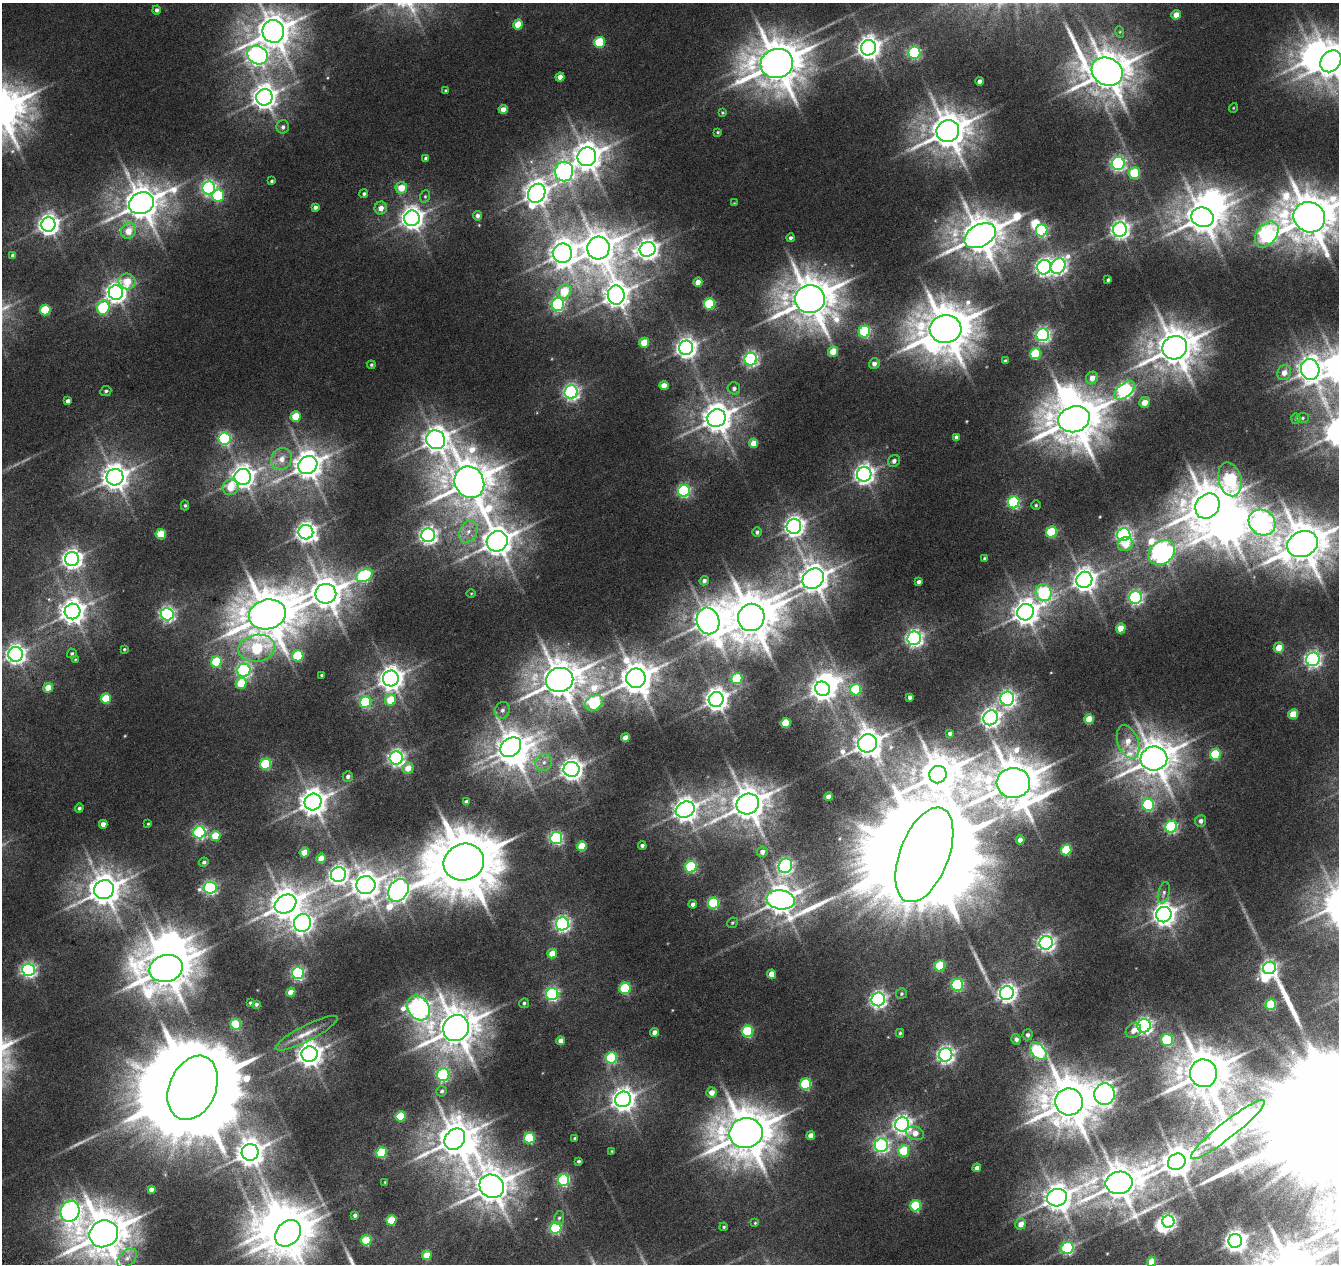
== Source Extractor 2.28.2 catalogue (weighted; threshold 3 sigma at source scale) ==
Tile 7 of 4 x 4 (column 3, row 2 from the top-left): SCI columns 2685-4021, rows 2810-4071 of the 5359 x 5555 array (HDU 1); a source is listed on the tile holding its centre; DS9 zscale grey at full resolution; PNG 1341 x 1266 px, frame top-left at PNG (2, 3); each listed source drawn as its Kron ellipse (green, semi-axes under 4 px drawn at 4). Shown black and unused: <1% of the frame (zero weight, under 3 of 6 exposures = <1% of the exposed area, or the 3 px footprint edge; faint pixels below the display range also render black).
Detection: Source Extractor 2.28.2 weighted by HDU 2 'WHT'; one run over the whole footprint, this tile lists its part. Background 0.0186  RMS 0.0027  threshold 0.0111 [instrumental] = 3 sigma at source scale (4.09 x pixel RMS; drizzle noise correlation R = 1.36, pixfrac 0.8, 0.0396/0.0396 arcsec/px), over >= 5 px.
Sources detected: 331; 2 too faint to see at this stretch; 13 inside a brighter object's white glare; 1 long thin detection or spike segment (spike, bleed or trail) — neither listed nor drawn; the other 315 listed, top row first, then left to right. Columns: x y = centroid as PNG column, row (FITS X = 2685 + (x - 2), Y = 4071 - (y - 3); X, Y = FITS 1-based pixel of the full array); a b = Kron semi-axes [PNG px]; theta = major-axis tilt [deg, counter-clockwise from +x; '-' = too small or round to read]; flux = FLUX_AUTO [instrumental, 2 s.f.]
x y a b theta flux
156 10 4 4 - 0.73
1176 15 5 4 - 2.7
518 25 5 4 - 4.4
273 31 11 11 - 560
1120 32 5 3 - 0.31
599 42 5 5 - 12
868 48 8 7 - 210
914 53 6 6 - 41
258 55 11 9 -27 120
1331 61 12 9 50 420
777 63 16 14 15 1000
1107 72 16 13 -28 790
560 77 4 4 - 2
979 81 4 4 - 0.99
445 90 4 4 - 0.33
264 97 8 8 - 240
1233 108 5 3 - 0.2
503 109 4 4 - 2.4
722 113 4 3 - 0.27
283 127 6 6 - 0.8
948 131 11 10 - 670
718 132 4 3 - 0.29
587 157 9 9 - 380
426 158 4 4 - 0.64
1118 163 6 6 - 66
564 171 10 9 - 96
1135 173 6 5 - 15
272 181 4 3 - 0.4
209 188 6 6 - 74
401 188 6 5 - 4.3
537 193 10 8 58 260
364 194 4 4 - 0.5
218 196 6 6 - 15
425 196 6 5 - 0.4
141 203 13 10 25 590
734 203 4 4 - 0.18
315 207 4 4 - 0.78
381 208 6 6 - 1.9
477 216 5 4 - 0.95
1202 217 11 9 -16 530
1309 217 16 15 - 1100
412 218 8 7 - 200
48 225 7 7 - 160
1120 230 7 7 - 130
128 231 8 7 - 4.1
1042 231 6 5 - 34
1267 235 14 9 51 71
980 236 17 11 29 750
790 238 4 4 - 0.64
598 248 11 11 - 550
647 249 8 7 - 160
562 253 10 9 - 290
13 255 4 4 - 0.91
1058 266 8 7 - 82
1044 267 7 7 - 100
1108 280 4 3 - 0.47
127 281 8 8 - 6.2
698 282 4 4 - 2.5
564 291 8 6 60 7.1
116 293 7 7 - 160
616 295 9 8 - 290
810 299 15 14 - 940
709 304 6 5 - 19
558 305 6 6 - 52
103 308 7 6 - 21
45 310 5 5 - 13
945 329 16 14 2 1100
864 332 6 5 - 32
1043 335 6 6 - 73
644 343 5 4 - 5.2
686 348 7 7 - 150
1175 348 12 11 - 730
833 351 5 5 - 4.1
1035 354 5 5 - 14
751 359 6 6 - 66
1005 361 4 3 - 0.51
874 364 5 5 - 1.2
371 365 4 4 - 0.37
1310 369 10 9 - 260
1284 373 8 6 64 2.1
1092 378 6 6 - 2.4
664 385 4 4 - 2.8
734 388 6 6 - 0.78
1125 390 12 6 37 74
106 391 5 5 - 0.51
571 392 6 6 - 82
68 401 4 4 - 1
1144 402 5 5 - 3.2
295 417 5 5 - 6.9
717 418 9 8 - 400
1303 418 6 5 - 0.43
1074 419 16 13 16 1100
1296 419 5 5 - 0.41
956 437 4 3 - 0.66
224 439 6 6 - 38
436 440 10 9 - 300
753 443 5 4 - 3.1
281 459 11 10 - 3
894 461 6 5 - 1
308 465 10 8 29 380
864 474 7 7 - 150
115 477 8 8 - 290
243 477 8 8 - 230
1230 479 17 11 -74 46
469 482 16 14 -59 830
230 487 8 8 - 5.3
684 491 6 6 - 42
1014 502 6 5 - 37
185 505 5 4 - 0.41
1036 505 4 4 - 0.36
1207 506 13 11 50 850
1262 522 14 12 -37 120
794 526 7 7 - 150
306 532 7 7 - 160
468 532 11 8 62 2.3
757 532 5 5 - 0.66
1052 532 6 5 - 17
161 534 5 5 - 8
428 535 7 7 - 110
1124 535 6 6 - 79
497 541 11 10 - 460
1125 544 8 6 25 3.7
1302 544 16 12 23 890
1162 552 14 11 36 180
985 558 3 3 - 0.41
72 559 7 7 - 140
364 575 8 6 25 38
813 579 11 9 42 420
1084 580 8 8 - 220
704 581 5 4 - 0.79
919 582 4 3 - 0.77
471 593 5 3 - 0.22
1044 593 9 7 -61 29
326 594 10 10 - 520
1135 597 6 6 - 61
73 611 8 8 - 260
1026 612 8 8 - 290
167 614 6 6 - 72
267 614 18 15 14 1100
751 617 14 13 - 1100
708 621 13 11 -71 380
1121 628 5 5 - 4.9
914 638 7 6 - 100
257 648 18 13 12 18
1279 648 5 5 - 3.2
124 649 4 3 - 0.3
72 653 5 5 - 0.46
16 654 7 7 - 150
298 656 5 5 - 17
1313 659 7 6 - 86
75 660 4 4 - 0.23
217 662 6 5 - 16
244 670 6 6 - 60
321 675 3 3 - 0.29
391 678 8 8 - 240
636 678 10 9 - 520
737 679 5 5 - 15
560 680 14 12 12 770
241 683 6 5 - 6.4
48 688 5 4 - 4.1
823 689 7 6 - 220
856 690 6 5 - 16
910 697 4 4 - 0.84
106 699 5 5 - 8.4
716 699 7 7 - 220
1007 699 7 7 - 90
391 700 6 5 - 7.1
366 702 6 5 - 23
594 703 9 7 31 24
502 710 8 7 - 0.98
1293 714 5 4 - 5.5
990 718 7 7 - 130
1089 719 5 4 - 6
786 723 5 5 - 8.5
950 733 4 3 - 0.66
625 738 4 4 - 2.4
1128 742 17 10 -69 3.4
868 743 9 9 - 350
511 747 11 9 40 310
1215 754 6 5 - 17
396 758 6 6 - 95
1154 758 13 12 - 700
544 762 9 8 - 1.5
266 764 5 5 - 19
408 768 5 5 - 3.2
571 769 8 7 - 200
938 775 9 8 - 760
348 777 5 5 - 0.8
1013 783 17 15 -5 1000
829 797 4 4 - 1.9
313 802 8 8 - 330
466 802 4 4 - 0.84
748 804 11 10 - 590
1148 805 6 6 - 33
79 808 4 4 - 0.57
685 810 10 7 27 260
1201 821 6 5 - 0.9
103 824 4 4 - 1.5
148 824 4 3 - 0.28
1171 827 6 6 - 37
199 832 6 6 - 50
215 836 5 5 - 6.3
556 838 6 6 - 46
1020 840 4 4 - 1.8
642 845 4 4 - 0.65
582 846 5 5 - 7.7
1066 850 5 5 - 13
304 852 5 4 - 4.7
762 852 5 5 - 1.5
924 855 50 24 69 16000
321 858 5 4 - 4.2
204 862 5 4 - 0.58
464 862 20 18 22 2000
785 866 7 6 - 69
691 867 6 5 - 28
338 874 8 7 - 120
366 885 9 9 - 310
210 888 6 6 - 54
104 890 10 9 - 490
398 890 12 9 57 180
1164 893 11 5 76 0.89
781 900 14 9 -8 410
713 903 6 5 - 22
285 904 11 9 30 480
693 904 4 4 - 0.97
1164 915 8 7 - 210
302 923 9 8 - 130
732 923 6 5 - 0.37
562 924 6 6 - 73
1046 943 7 6 - 100
552 954 5 4 - 4.2
940 966 5 5 - 12
166 968 17 13 14 860
1269 968 6 6 - 78
28 970 6 6 - 70
298 973 6 6 - 47
772 974 4 4 - 3.3
957 985 6 6 - 30
625 988 6 5 - 18
291 992 5 4 - 3.1
1007 993 7 7 - 120
552 994 6 6 - 50
901 994 6 5 - 0.42
878 999 7 6 - 91
250 1003 3 3 - 0.28
524 1003 5 4 - 0.51
256 1004 4 3 - 0.6
1271 1005 5 5 - 14
418 1008 13 10 -52 140
236 1024 5 5 - 13
1144 1026 7 6 - 87
456 1028 13 12 - 790
1133 1030 8 6 40 1.7
747 1031 6 5 - 23
655 1032 4 4 - 1.4
307 1033 34 8 27 3.9
900 1033 4 3 - 0.36
1027 1035 5 5 - 0.8
1016 1039 5 4 - 0.91
1167 1040 6 6 - 21
561 1041 4 4 - 2
1038 1051 10 6 -48 56
310 1054 8 7 - 270
946 1055 7 6 - 99
612 1058 6 5 - 22
1203 1073 14 13 - 1000
443 1075 6 6 - 42
806 1084 6 5 - 22
193 1088 33 23 66 8700
442 1091 5 5 - 0.59
712 1092 5 5 - 2.3
1105 1094 10 10 - 140
623 1099 8 7 - 210
1069 1102 14 13 - 1100
401 1116 5 5 - 10
902 1124 7 7 - 130
1228 1130 46 8 38 420
746 1133 17 15 11 1100
915 1133 9 6 -22 2.4
811 1135 4 4 - 2.1
529 1138 5 5 - 18
575 1138 3 3 - 0.44
455 1139 11 9 48 630
881 1145 7 6 - 70
612 1151 4 3 - 0.23
904 1151 6 5 - 11
250 1152 8 8 - 330
382 1153 5 5 - 15
579 1161 3 3 - 0.47
1177 1162 9 8 - 450
977 1168 4 4 - 1.4
564 1180 6 5 - 34
385 1182 3 2 - 0.21
1119 1183 13 11 10 670
492 1186 12 11 - 610
151 1189 4 4 - 1.2
1057 1198 10 8 13 360
916 1206 5 5 - 19
70 1211 10 9 - 150
355 1215 4 3 - 0.55
559 1218 7 5 79 0.53
391 1220 5 5 - 9
1168 1222 6 6 - 68
755 1223 4 4 - 0.23
1021 1224 6 5 - 2.1
724 1227 4 3 - 0.28
556 1228 6 5 - 29
288 1233 15 11 48 690
104 1234 14 13 - 960
366 1240 5 5 - 10
1235 1241 7 7 - 180
1067 1248 6 6 - 35
427 1255 5 4 - 5
127 1258 11 7 41 1.5
1151 1262 5 4 - 3.6
Isophote crosses this tile's border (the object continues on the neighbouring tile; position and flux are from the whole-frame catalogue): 7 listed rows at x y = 273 31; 1331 61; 1309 217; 1302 544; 288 1233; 104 1234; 1151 1262